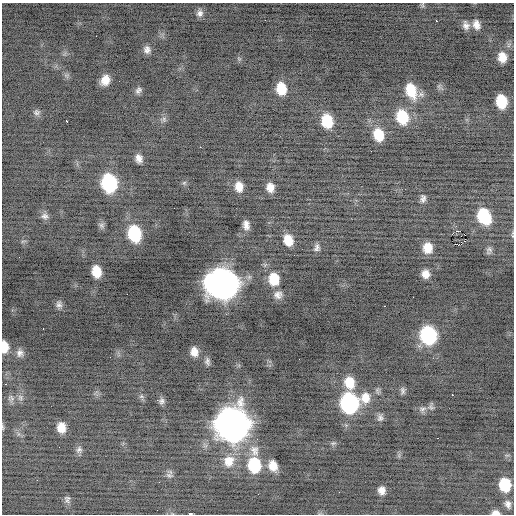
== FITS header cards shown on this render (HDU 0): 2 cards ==
NAXIS1  =                  512 / Axis length
NAXIS2  =                  512 / Axis length

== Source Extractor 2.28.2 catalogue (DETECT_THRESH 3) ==
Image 512 x 512 px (HDU 0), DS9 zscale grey, 1 PNG px = 1 image px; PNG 516 x 516 px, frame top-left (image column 1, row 512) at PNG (2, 3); no overlay
Background -0.484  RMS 0.85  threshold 2.54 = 3 sigma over >= 5 px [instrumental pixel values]
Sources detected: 87; all 87 listed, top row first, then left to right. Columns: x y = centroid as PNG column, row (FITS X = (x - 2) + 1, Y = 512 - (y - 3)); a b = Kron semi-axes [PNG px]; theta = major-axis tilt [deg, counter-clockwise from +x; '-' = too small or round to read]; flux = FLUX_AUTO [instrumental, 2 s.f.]
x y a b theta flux
423 5 7 4 -89 88
200 13 9 8 - 260
436 21 2 2 - 570
466 25 11 8 -75 320
476 25 10 7 -71 410
147 50 10 8 -80 290
502 57 11 9 -79 680
66 75 7 4 -18 120
105 80 9 7 60 630
281 89 12 9 -80 1300
138 90 9 6 50 200
411 90 17 11 -71 1500
501 101 11 8 -81 1800
36 112 9 8 - 190
402 117 14 10 -73 2100
164 119 8 6 -71 170
67 121 3 2 - 300
327 121 11 9 -77 1900
378 135 13 9 -75 1400
200 147 3 2 - 68
139 158 9 7 -76 360
109 183 13 10 -79 6300
184 183 6 5 - 110
239 187 11 8 -83 610
270 187 9 8 - 500
423 199 10 7 83 210
45 216 10 8 -8 240
484 216 14 11 -63 3000
102 225 9 7 -46 160
246 225 10 6 -82 360
459 231 4 2 - 6300
135 233 13 10 -77 3500
512 234 11 3 88 95
465 235 2 2 - 290
288 240 11 8 -72 990
455 244 2 2 - 76
459 245 6 2 18 360
317 248 10 7 77 220
428 248 11 9 -87 850
489 249 9 8 - 220
96 271 10 7 -78 1100
425 274 9 8 - 500
274 279 12 10 -85 1500
223 283 17 15 -15 63000
127 294 3 2 - 62
278 295 12 10 14 360
59 305 10 8 -72 230
384 306 3 2 - 350
43 329 3 2 - 150
428 335 12 11 - 7000
4 347 11 6 -86 870
194 352 10 8 -79 540
20 353 11 9 88 310
110 357 2 2 - 26
299 359 2 2 - 93
207 361 10 7 -78 200
350 382 13 11 -76 1200
6 384 2 2 - 220
403 391 10 6 88 160
452 395 3 2 - 340
141 396 6 6 - 110
20 397 9 6 -75 200
11 398 10 9 - 240
365 398 15 13 82 870
161 401 9 7 82 190
349 403 13 11 -83 10000
431 407 11 7 -80 160
422 409 11 7 10 230
380 418 10 8 78 210
233 424 16 15 - 90000
3 427 8 3 -77 72
61 427 9 7 -83 660
437 438 2 2 - 160
79 450 9 8 - 200
254 450 17 13 -74 770
229 461 16 14 66 970
254 465 13 11 -81 3100
273 466 12 9 -66 760
169 475 9 6 -9 170
505 485 10 9 - 2000
382 490 9 8 - 390
339 492 3 2 - 41
258 494 2 2 - 26
67 499 11 8 -86 180
508 504 7 5 -72 210
495 513 7 4 -2 310
190 514 3 2 - 2400
At the frame edge (FLAGS 8, measured only in part): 5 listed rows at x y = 512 234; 4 347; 3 427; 495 513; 190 514